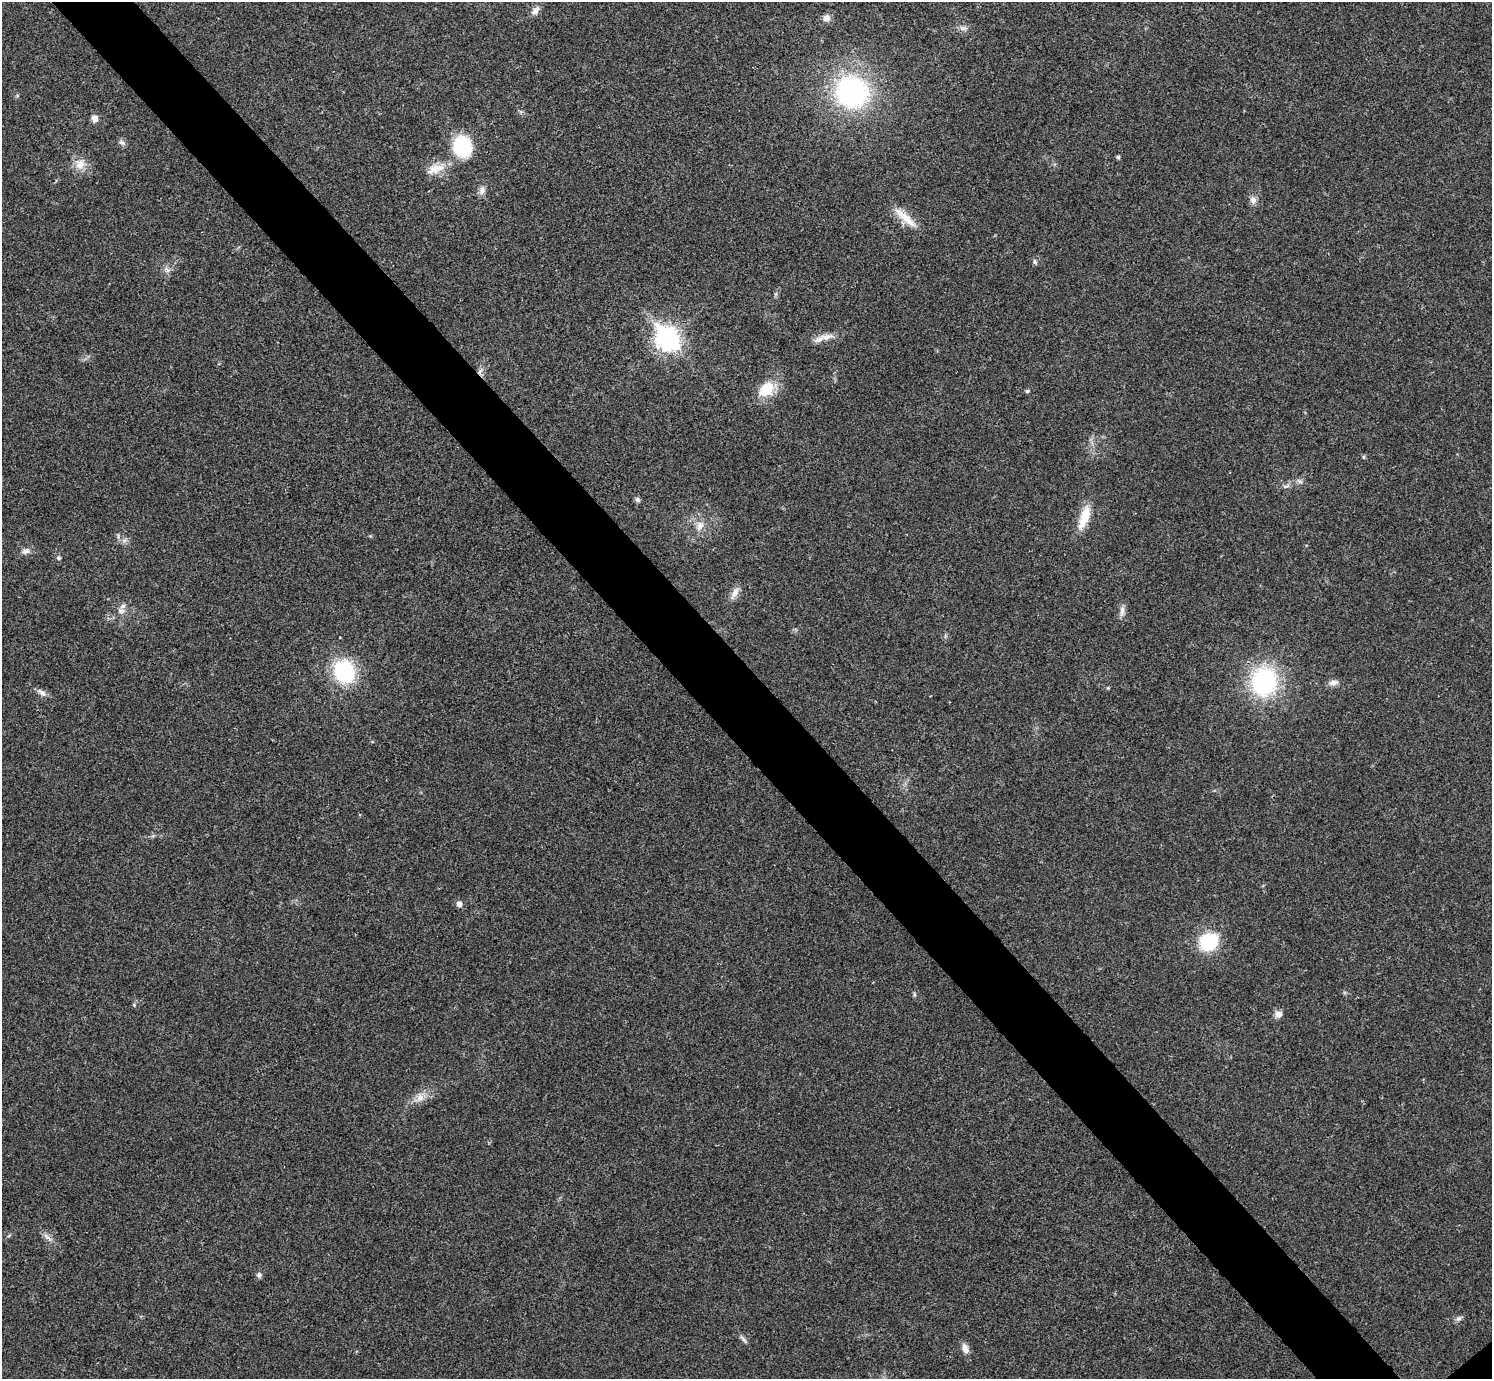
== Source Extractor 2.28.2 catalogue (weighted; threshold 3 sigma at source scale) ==
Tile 11 of 4 x 4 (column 3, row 3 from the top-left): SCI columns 2984-4473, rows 1537-2913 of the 5969 x 5967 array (HDU 1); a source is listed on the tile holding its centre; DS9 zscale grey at full resolution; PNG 1494 x 1381 px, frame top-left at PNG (2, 2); no overlay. Shown black and unused: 6% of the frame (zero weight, under 3 of 4 exposures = <1% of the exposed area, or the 3 px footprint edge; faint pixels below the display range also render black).
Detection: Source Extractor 2.28.2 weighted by HDU 2 'WHT'; one run over the whole footprint, this tile lists its part. Background 0.021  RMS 0.0043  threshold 0.0195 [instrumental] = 3 sigma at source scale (4.5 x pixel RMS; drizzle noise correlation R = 1.50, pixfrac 1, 0.05/0.05 arcsec/px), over >= 5 px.
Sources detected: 44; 1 inside a brighter listed object's ellipse — not listed separately; the other 43 listed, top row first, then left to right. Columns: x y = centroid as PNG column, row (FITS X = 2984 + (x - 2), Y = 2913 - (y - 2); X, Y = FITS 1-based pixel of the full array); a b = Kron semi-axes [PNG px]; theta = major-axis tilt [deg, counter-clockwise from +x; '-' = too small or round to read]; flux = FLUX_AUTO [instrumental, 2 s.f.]
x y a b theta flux
535 10 14 7 48 2.4
826 18 10 8 15 2.4
963 28 7 5 1 1.3
851 92 32 29 -25 79
95 118 8 7 - 2.3
121 142 8 5 -8 1.1
462 147 16 14 -69 36
1118 157 5 4 - 0.7
80 164 14 12 46 4.7
434 169 20 14 32 6.3
482 191 11 8 80 2.1
1253 200 10 8 -78 2.2
905 218 37 9 -41 7.4
1035 262 7 5 -67 0.89
827 337 22 8 9 4.2
667 339 10 8 -49 280
480 371 8 4 45 1.3
766 389 23 16 44 11
1027 391 6 4 44 0.61
1363 457 5 4 - 0.6
1286 486 12 4 17 1.1
637 500 7 6 - 1.1
1084 517 33 11 72 8.8
700 526 14 9 68 3.5
26 551 11 7 17 1.9
58 558 5 5 - 0.78
735 593 18 7 63 2.9
121 611 10 6 -7 1.7
1122 611 15 6 82 2.1
344 671 18 16 -65 41
1264 682 26 22 76 55
1333 683 14 7 10 2.2
42 692 13 7 -35 2
459 904 5 5 - 2.4
1208 942 17 15 34 25
134 1005 5 4 - 0.46
1278 1014 9 9 - 2.2
420 1097 11 10 - 3.3
48 1237 19 3 -40 1.5
259 1275 7 7 - 1
1459 1318 8 6 0 1.1
743 1339 13 4 -54 1.2
965 1349 13 7 -66 2.7
Overlapping masked pixels (flux is a lower limit): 1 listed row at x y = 480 371